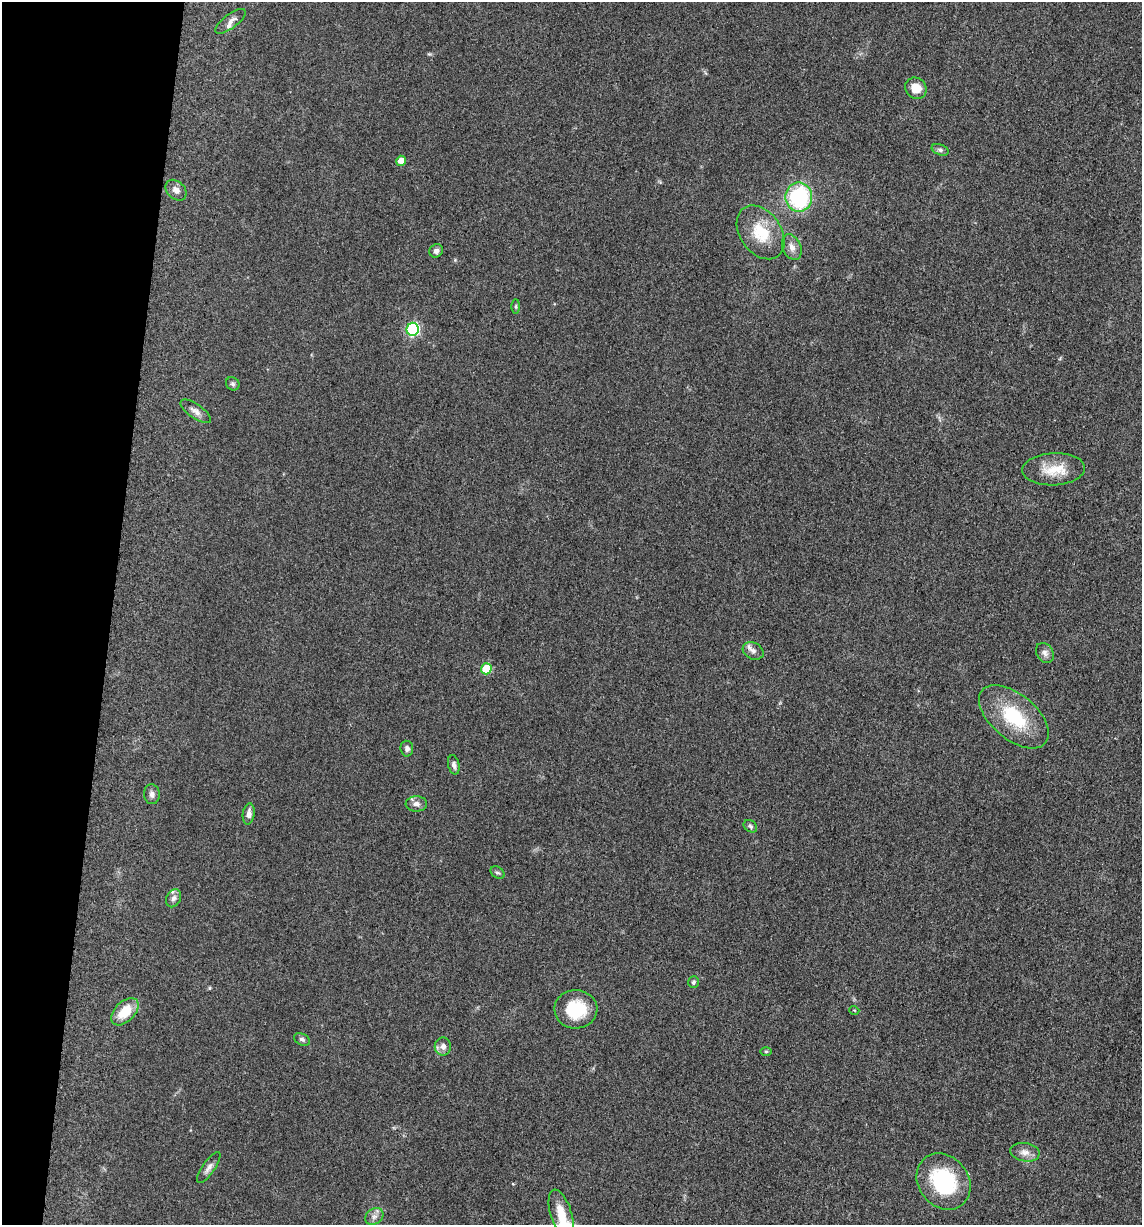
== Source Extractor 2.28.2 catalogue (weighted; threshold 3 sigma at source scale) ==
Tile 9 of 4 x 4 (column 1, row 3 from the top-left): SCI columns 246-1385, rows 1244-2466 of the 4983 x 4926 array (HDU 1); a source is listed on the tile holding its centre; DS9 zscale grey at full resolution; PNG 1144 x 1227 px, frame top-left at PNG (2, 2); each listed source drawn as its Kron ellipse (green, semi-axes under 4 px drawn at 4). Shown black and unused: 10% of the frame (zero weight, under 3 of 5 exposures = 4% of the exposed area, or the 3 px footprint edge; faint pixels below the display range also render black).
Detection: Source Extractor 2.28.2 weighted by HDU 2 'WHT'; one run over the whole footprint, this tile lists its part. Background 0.0565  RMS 0.0058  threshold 0.026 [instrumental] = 3 sigma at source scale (4.5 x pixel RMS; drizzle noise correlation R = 1.50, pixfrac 1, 0.05/0.05 arcsec/px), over >= 5 px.
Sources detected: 40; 2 inside a brighter listed object's ellipse — not listed separately; the other 38 listed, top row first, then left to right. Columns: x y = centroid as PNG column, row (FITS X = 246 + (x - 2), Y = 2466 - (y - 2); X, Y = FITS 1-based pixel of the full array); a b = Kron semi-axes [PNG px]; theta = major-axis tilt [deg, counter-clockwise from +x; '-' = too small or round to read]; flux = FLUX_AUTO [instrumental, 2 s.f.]
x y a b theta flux
230 21 18 7 37 3.3
916 88 11 10 - 7.5
940 150 9 5 -22 1.4
401 161 5 4 - 7.7
176 190 12 8 -44 3.3
799 197 15 13 -89 57
761 232 29 20 -55 20
792 247 13 9 -67 3.9
436 251 7 6 - 2.1
516 306 7 4 89 0.73
413 329 6 6 - 70
233 384 7 6 - 1.2
196 411 18 7 -35 3.5
1054 469 31 16 3 14
753 651 11 8 -29 2.9
1045 653 10 8 -56 2.5
486 669 5 5 - 25
1014 717 41 22 -40 34
407 749 8 6 -83 2
454 765 10 5 -77 2
152 794 10 8 -85 2.3
416 804 10 7 -3 2.9
249 814 10 6 81 2.9
750 826 7 5 -35 1.2
497 873 8 5 -34 1.1
174 898 9 7 64 2.1
693 982 6 5 - 1.1
576 1009 21 19 -1 23
854 1010 5 3 - 0.45
125 1012 16 10 46 14
302 1039 8 5 -25 1.3
443 1046 9 8 - 3.4
766 1051 6 4 0 0.6
1025 1152 15 9 -9 4.3
209 1168 18 6 55 3
943 1181 30 25 -51 48
561 1214 25 10 -73 12
374 1217 10 7 37 2.7